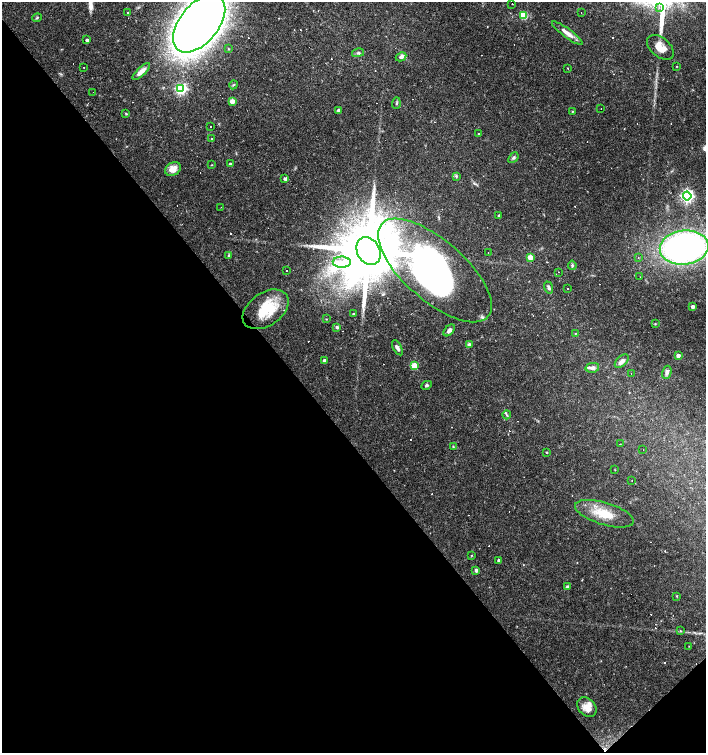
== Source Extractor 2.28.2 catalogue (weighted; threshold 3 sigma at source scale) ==
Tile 14 of 4 x 4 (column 2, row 4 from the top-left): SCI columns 1616-3022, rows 1-1502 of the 5979 x 6011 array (HDU 1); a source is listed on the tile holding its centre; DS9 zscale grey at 2 x 2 block average (1 PNG px = mean of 2 x 2 image px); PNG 708 x 755 px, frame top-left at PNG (2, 2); each listed source drawn as its Kron ellipse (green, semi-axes under 4 px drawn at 4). Shown black and unused: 43% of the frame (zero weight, under 3 of 4 exposures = <1% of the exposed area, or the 3 px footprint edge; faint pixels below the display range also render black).
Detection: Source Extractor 2.28.2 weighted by HDU 2 'WHT'; one run over the whole footprint, this tile lists its part. Background 0.0165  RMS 0.0016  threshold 0.0072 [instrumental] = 3 sigma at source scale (4.5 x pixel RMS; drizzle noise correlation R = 1.50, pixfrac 1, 0.0396/0.0396 arcsec/px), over >= 5 px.
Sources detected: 146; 54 cosmic-ray / hot-pixel residue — neither listed nor drawn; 6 inside a brighter listed object's ellipse — not listed separately; the other 86 listed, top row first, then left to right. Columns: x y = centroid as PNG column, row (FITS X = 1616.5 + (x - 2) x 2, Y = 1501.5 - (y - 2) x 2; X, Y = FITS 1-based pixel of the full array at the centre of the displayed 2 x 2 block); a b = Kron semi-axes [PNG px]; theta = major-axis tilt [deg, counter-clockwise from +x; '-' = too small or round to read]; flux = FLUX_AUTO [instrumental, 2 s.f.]
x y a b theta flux
512 4 2 2 - 0.87
659 7 3 3 - 0.56
128 12 2 2 - 0.23
581 12 2 2 - 0.39
524 15 3 3 - 15
37 18 5 3 - 0.43
199 23 34 19 51 580
567 33 18 4 -36 3.1
87 40 2 2 - 1.1
660 47 15 9 -41 5
228 49 2 2 - 0.28
358 53 6 3 12 0.72
401 57 5 3 - 1.8
676 66 3 2 - 0.19
84 67 2 2 - 0.39
568 68 2 2 - 0.6
141 71 11 4 43 2.3
233 85 4 2 - 0.37
181 89 4 4 - 64
93 92 2 2 - 0.34
232 101 3 3 - 5.7
396 103 6 3 87 0.56
601 109 2 2 - 0.27
339 110 3 3 - 1.6
572 111 3 2 - 0.29
126 113 2 2 - 1.2
210 126 2 2 - 0.35
479 134 3 2 - 0.27
211 139 2 2 - 0.56
513 158 6 4 48 0.75
230 164 2 2 - 0.7
211 165 2 2 - 0.21
173 169 8 6 31 3.8
456 176 4 3 - 0.6
285 179 3 2 - 1.1
687 196 4 4 - 88
221 207 2 2 - 0.34
499 215 2 2 - 0.56
684 247 24 17 7 140
368 251 15 11 -61 5800
488 252 2 2 - 0.5
229 255 4 3 - 0.49
530 257 3 3 - 6.5
638 257 2 2 - 0.33
342 262 9 5 -2 3.9
572 265 5 3 - 0.65
287 270 2 2 - 3.7
435 270 71 30 -41 180
558 272 2 2 - 0.56
640 277 2 2 - 0.31
549 287 6 3 -70 0.84
568 289 2 2 - 0.44
693 306 3 2 - 2.1
266 309 25 16 35 15
353 314 2 2 - 0.45
326 319 3 2 - 0.19
655 324 3 2 - 0.22
337 327 4 3 - 0.66
449 330 7 4 47 1.5
575 333 2 2 - 0.29
469 345 3 3 - 1.8
397 348 8 3 -61 1.3
678 355 3 3 - 2.4
324 361 2 2 - 1.6
622 361 8 5 43 1.9
414 366 3 3 - 13
592 368 7 5 13 1.4
667 372 7 4 74 1.5
631 373 2 2 - 0.37
427 385 5 4 - 0.7
507 415 4 3 - 0.48
620 444 2 2 - 1
453 447 3 3 - 0.28
643 450 2 2 - 0.58
546 452 3 2 - 0.28
615 470 2 2 - 0.16
632 481 2 2 - 0.18
604 514 30 11 -17 11
471 555 3 2 - 0.28
499 560 3 2 - 1
476 570 4 3 - 0.95
568 587 3 3 - 1.4
677 596 3 2 - 0.23
680 631 3 2 - 0.52
689 646 2 2 - 0.14
587 707 11 8 -45 3.7
Isophote crosses this tile's border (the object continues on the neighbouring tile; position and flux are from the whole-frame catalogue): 2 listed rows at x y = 199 23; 684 247
Diffuse or blended objects may show on this block-average render without a row.